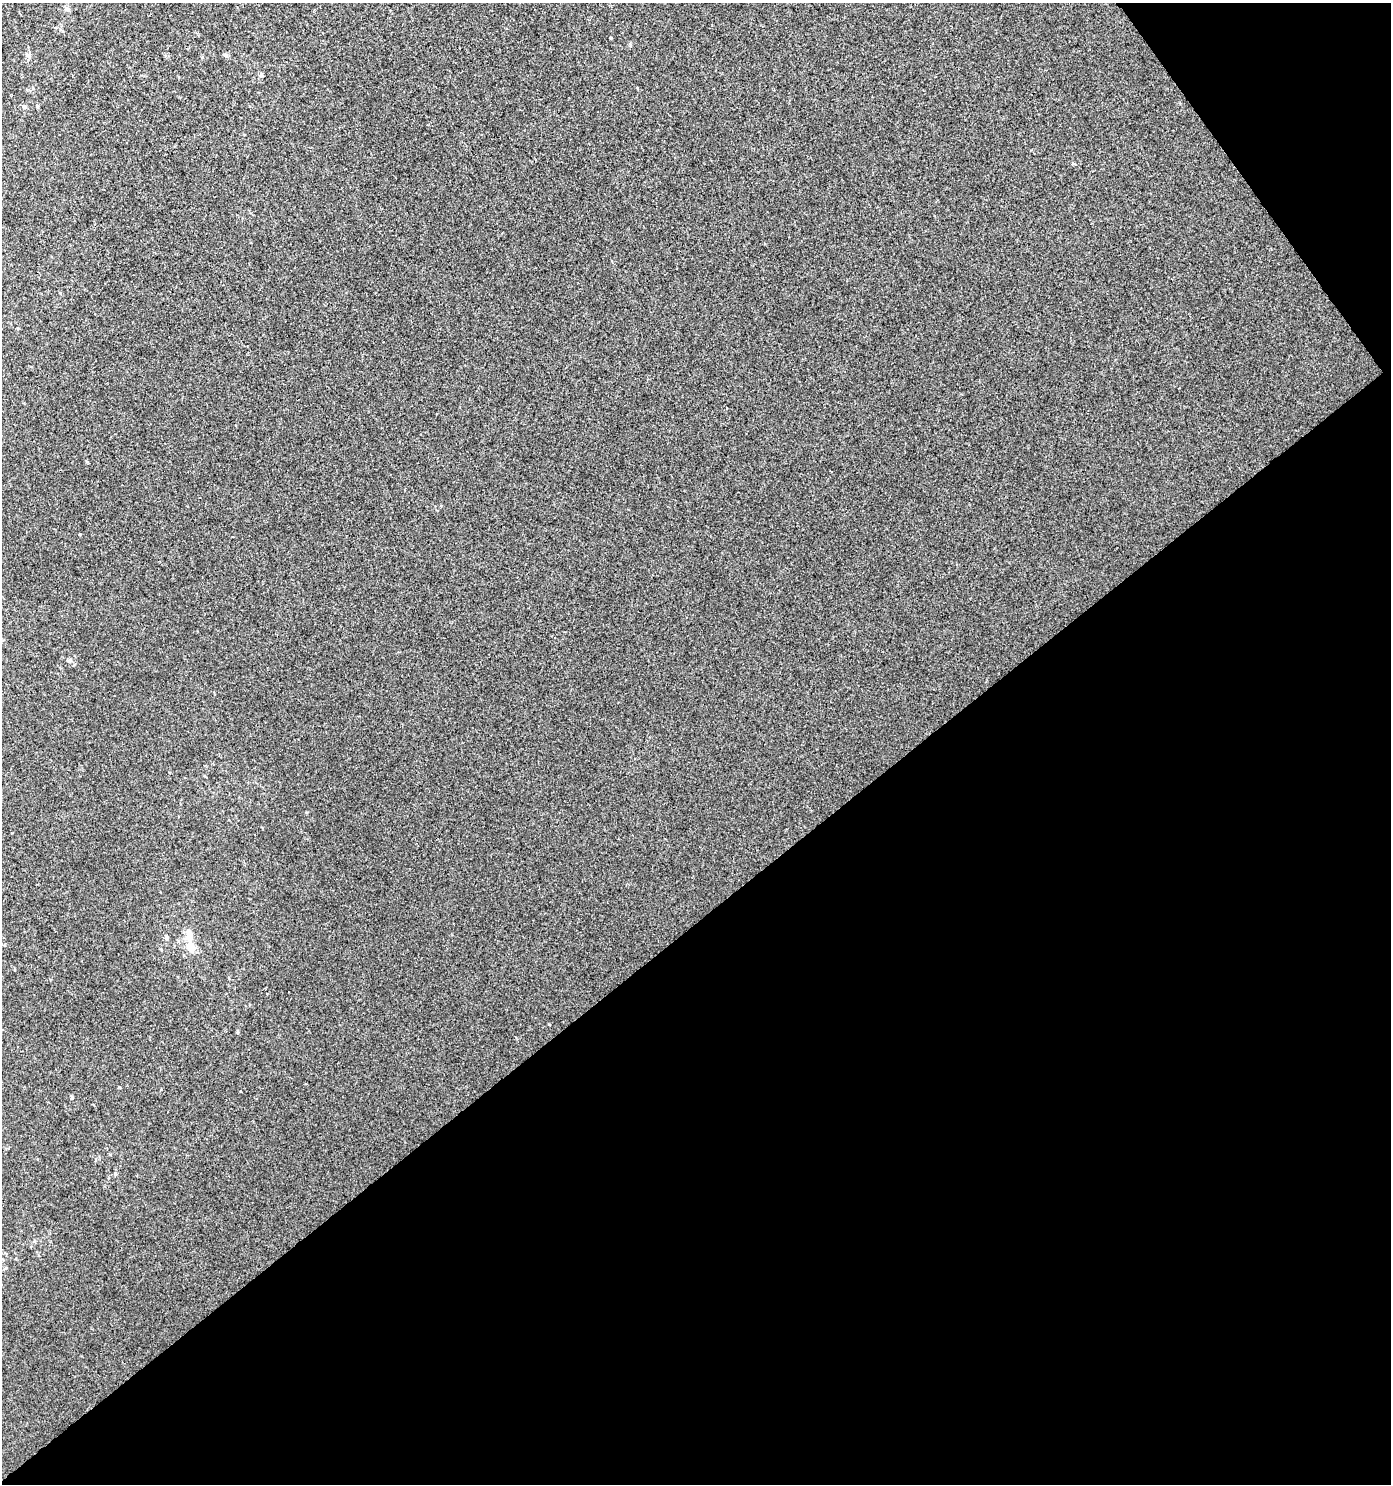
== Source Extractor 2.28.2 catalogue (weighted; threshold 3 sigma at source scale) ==
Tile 12 of 4 x 4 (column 4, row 3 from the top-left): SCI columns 4402-5790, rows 1529-3010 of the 5960 x 6034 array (HDU 1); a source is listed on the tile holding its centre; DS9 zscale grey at full resolution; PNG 1393 x 1486 px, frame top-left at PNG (2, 3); no overlay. Shown black and unused: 40% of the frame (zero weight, under 3 of 4 exposures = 5% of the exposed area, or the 3 px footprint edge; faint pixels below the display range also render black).
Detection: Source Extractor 2.28.2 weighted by HDU 2 'WHT'; one run over the whole footprint, this tile lists its part. Background 4.34e-05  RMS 0.0044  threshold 0.0197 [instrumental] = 3 sigma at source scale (4.5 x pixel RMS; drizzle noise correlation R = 1.50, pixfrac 1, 0.0396/0.0396 arcsec/px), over >= 5 px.
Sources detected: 9; all 9 listed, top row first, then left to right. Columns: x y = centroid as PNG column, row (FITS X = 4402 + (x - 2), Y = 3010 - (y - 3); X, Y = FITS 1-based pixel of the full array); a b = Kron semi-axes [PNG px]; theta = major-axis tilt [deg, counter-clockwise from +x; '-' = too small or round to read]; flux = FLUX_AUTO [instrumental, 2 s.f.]
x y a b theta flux
67 9 8 5 -25 1
29 55 7 6 - 1.1
226 55 6 5 - 0.72
261 75 8 4 82 0.81
24 107 5 5 - 0.73
69 660 6 4 19 0.58
189 935 18 8 -82 3.8
166 937 6 4 46 0.75
191 947 12 10 -49 4.8